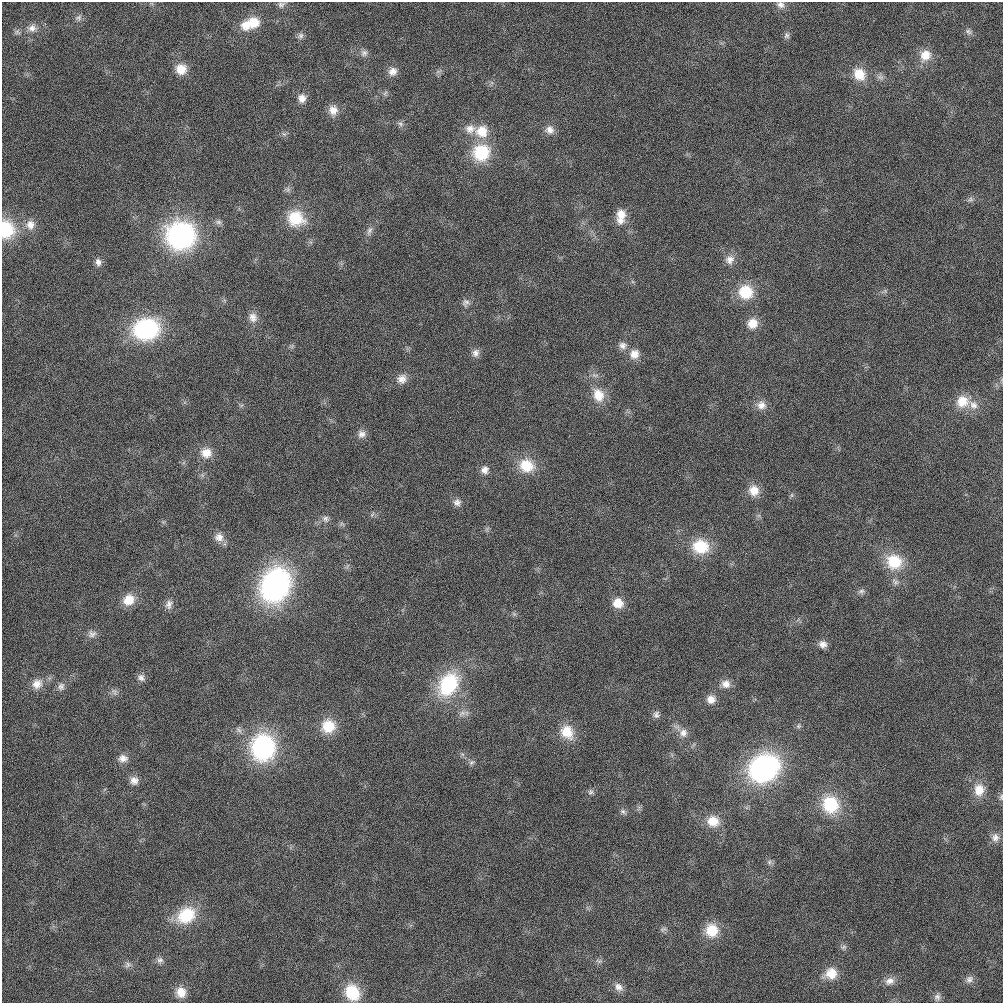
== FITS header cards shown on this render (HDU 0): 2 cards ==
NAXIS1  =                 1001 / length of data axis 1
NAXIS2  =                 1001 / length of data axis 2

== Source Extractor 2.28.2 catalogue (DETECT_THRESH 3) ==
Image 1001 x 1001 px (HDU 0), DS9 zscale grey, 1 PNG px = 1 image px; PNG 1005 x 1005 px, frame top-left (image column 1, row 1001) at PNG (2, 2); no overlay
Background 0.011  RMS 0.051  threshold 0.152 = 3 sigma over >= 5 px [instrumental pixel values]
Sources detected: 109; all 109 listed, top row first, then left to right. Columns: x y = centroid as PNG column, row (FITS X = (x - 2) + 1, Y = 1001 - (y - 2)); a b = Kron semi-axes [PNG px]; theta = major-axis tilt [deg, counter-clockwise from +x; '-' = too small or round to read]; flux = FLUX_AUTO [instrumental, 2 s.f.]
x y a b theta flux
281 4 10 7 11 11
781 5 11 8 -21 17
79 18 10 7 14 12
254 22 13 12 - 57
246 25 14 13 - 51
32 28 11 10 - 25
968 31 10 7 -33 11
787 35 8 7 - 10
301 36 9 7 62 12
364 53 9 9 - 15
925 55 16 14 53 53
181 69 13 12 - 52
393 71 11 10 - 25
859 74 17 14 -51 68
385 93 8 4 46 7.3
302 98 11 10 - 28
333 110 13 12 - 35
400 124 8 6 -22 11
470 129 14 12 9 35
549 130 12 12 - 26
482 131 17 17 - 76
284 134 8 5 -44 7.7
481 153 20 19 - 160
970 199 8 6 2 9.8
621 214 14 13 - 41
296 218 21 18 -23 120
620 220 12 11 - 28
218 222 9 7 -1 11
30 225 13 12 - 33
6 229 18 14 -83 150
369 231 14 6 67 16
180 235 25 23 0 680
730 260 13 12 - 29
98 262 10 7 -77 15
746 292 17 16 - 110
466 303 12 9 58 17
253 317 14 11 -72 28
752 323 13 12 - 47
146 329 25 20 10 420
623 345 11 10 - 20
476 353 11 9 62 18
634 354 13 12 - 36
402 379 13 12 - 30
598 395 19 14 -65 64
962 401 17 16 - 66
761 405 12 12 - 30
973 405 14 10 -41 30
361 434 11 11 - 20
206 453 14 13 - 45
526 466 19 17 -23 93
485 470 11 10 - 21
754 491 14 13 - 48
792 495 7 4 89 6.1
457 502 10 10 - 18
372 515 9 4 59 6.4
325 519 10 9 - 16
342 524 7 4 -18 6.5
219 537 12 11 - 28
700 547 19 16 -3 120
894 562 20 18 -26 120
895 582 11 7 -50 15
275 585 28 22 65 940
861 591 9 7 16 12
129 600 15 12 40 58
618 603 13 12 - 49
169 604 13 9 69 20
514 614 6 5 - 6.2
92 634 12 10 5 19
823 644 10 9 - 21
141 678 10 9 - 16
37 684 15 13 44 38
448 684 29 20 58 270
726 684 12 11 - 27
61 686 11 9 66 17
114 692 11 7 -72 13
711 699 11 10 - 30
462 713 12 7 34 17
656 715 10 8 -88 13
328 726 16 15 - 88
799 726 7 6 - 7.4
567 732 18 15 -56 74
683 733 12 11 - 28
263 747 24 22 85 500
123 758 13 10 4 25
472 762 9 7 32 9.5
764 768 27 22 34 720
134 781 11 10 - 24
979 790 17 14 86 57
590 792 8 7 - 10
1001 797 9 5 76 7.9
830 804 21 19 -61 160
623 812 9 6 -35 10
713 821 16 14 -15 60
995 838 12 10 -85 23
769 862 6 6 - 9
186 915 23 18 33 140
663 929 10 5 18 8.8
712 930 16 15 - 85
844 947 9 5 26 8.7
160 960 9 8 - 14
599 961 10 5 -19 9.6
128 965 9 8 - 13
831 973 14 13 - 62
969 979 11 9 38 17
890 981 13 10 22 24
619 987 13 10 -51 23
181 992 13 11 -77 46
352 993 17 14 -62 120
937 997 10 9 - 14
At the frame edge (FLAGS 8, measured only in part): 3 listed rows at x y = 781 5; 6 229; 1001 797